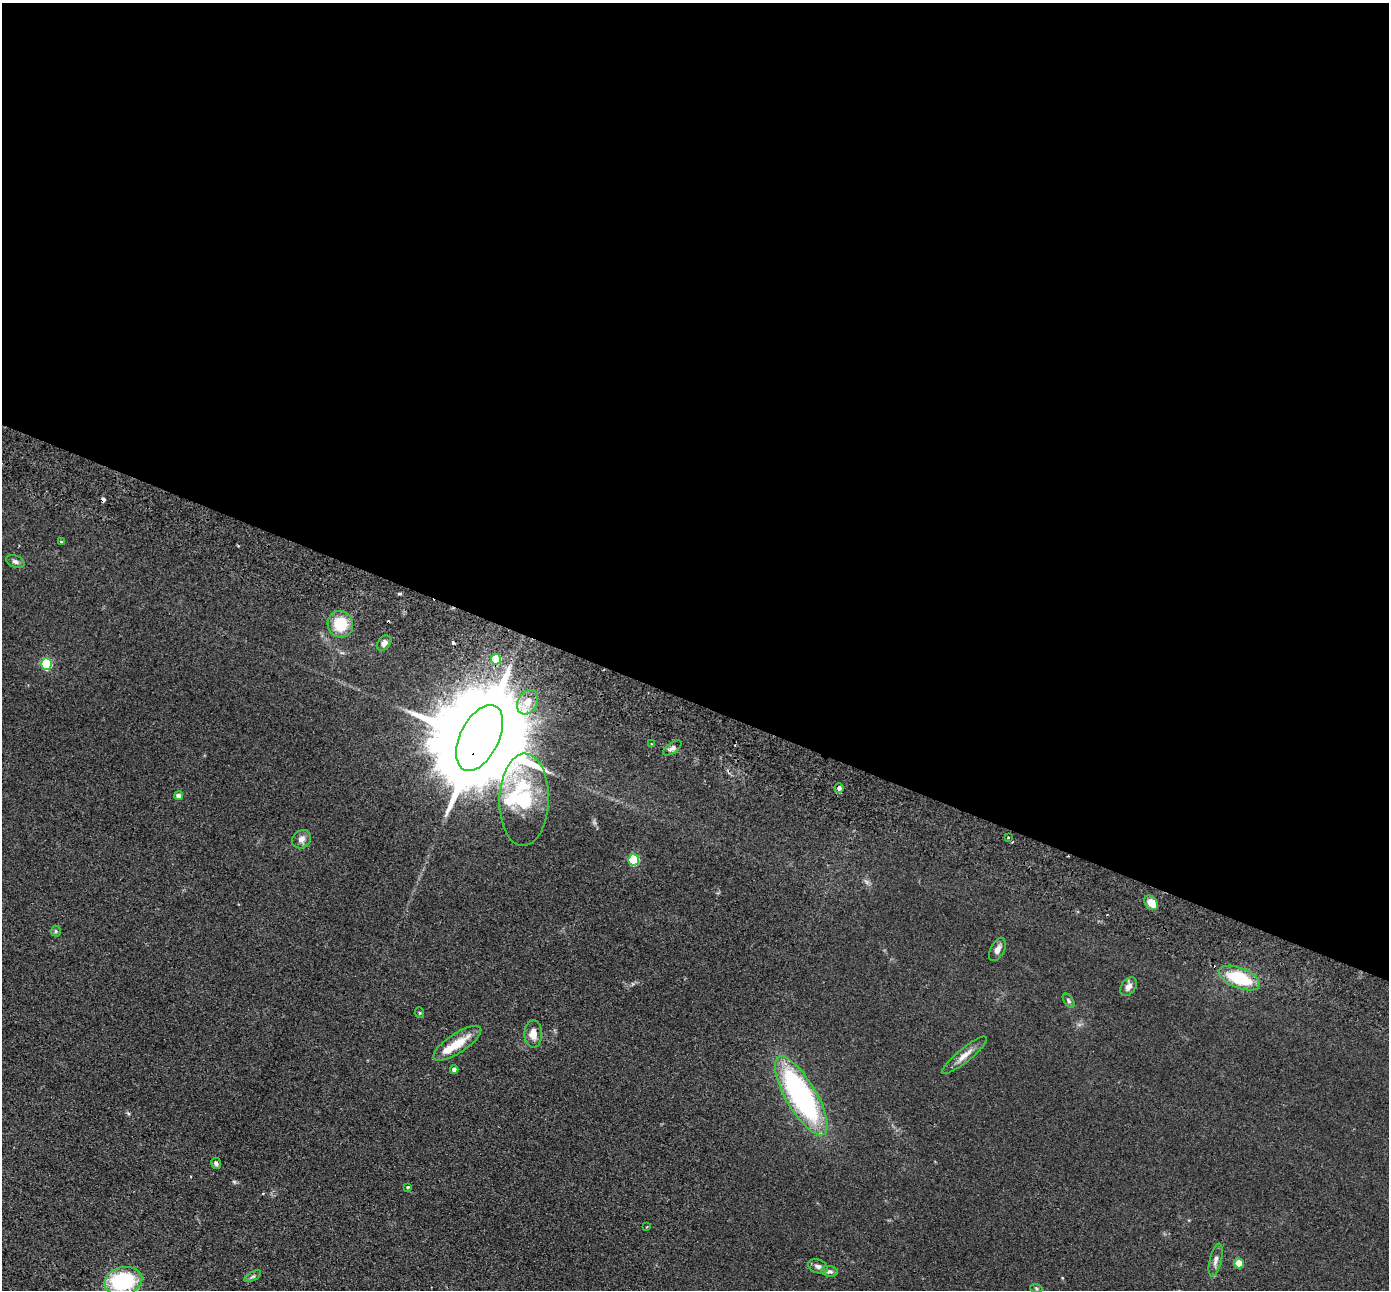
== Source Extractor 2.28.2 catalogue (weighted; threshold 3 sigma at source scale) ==
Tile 3 of 4 x 4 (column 3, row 1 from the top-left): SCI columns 2802-4188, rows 4191-5478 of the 5603 x 5672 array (HDU 1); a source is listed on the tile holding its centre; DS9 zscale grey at full resolution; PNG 1391 x 1292 px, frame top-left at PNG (2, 3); each listed source drawn as its Kron ellipse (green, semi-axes under 4 px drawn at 4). Shown black and unused: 54% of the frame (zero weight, under 2 of 3 exposures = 3% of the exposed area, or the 3 px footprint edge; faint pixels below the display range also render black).
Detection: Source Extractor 2.28.2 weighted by HDU 2 'WHT'; one run over the whole footprint, this tile lists its part. Background 0.0692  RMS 0.0096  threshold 0.0433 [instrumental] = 3 sigma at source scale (4.5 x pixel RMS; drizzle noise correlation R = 1.50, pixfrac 1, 0.05/0.05 arcsec/px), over >= 5 px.
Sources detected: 44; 4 cosmic-ray / hot-pixel residue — neither listed nor drawn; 2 inside a brighter listed object's ellipse — not listed separately; the other 38 listed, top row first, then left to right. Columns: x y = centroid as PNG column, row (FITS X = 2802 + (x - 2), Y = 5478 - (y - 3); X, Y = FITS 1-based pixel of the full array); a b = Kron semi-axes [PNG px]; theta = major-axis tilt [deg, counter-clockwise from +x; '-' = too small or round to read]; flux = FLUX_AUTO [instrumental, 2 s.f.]
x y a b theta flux
61 542 3 3 - 1
15 561 9 6 -22 2.9
340 624 13 13 - 28
384 643 8 6 50 4.4
496 659 5 5 - 32
47 664 6 5 - 88
528 702 13 9 60 11
480 738 35 19 63 25000
651 744 3 3 - 0.96
672 748 11 5 36 3
839 788 5 4 - 2.8
178 796 4 4 - 3.8
524 800 46 24 88 65
1008 838 3 2 - 1.7
302 839 10 8 38 5
634 860 5 5 - 62
1151 903 8 5 -49 13
56 931 5 5 - 1.4
997 949 12 7 61 4.5
1239 978 22 10 -22 46
1128 987 10 7 57 5
1069 1001 8 4 -54 1.6
420 1013 5 3 - 0.85
533 1034 14 9 89 8.5
457 1043 28 9 33 21
964 1055 28 6 39 8.9
454 1070 4 4 - 3
801 1096 45 15 -59 190
216 1163 5 5 - 2.1
408 1187 3 3 - 1
647 1227 3 2 - 1.1
1216 1260 17 6 76 4.7
1239 1263 5 5 - 20
818 1266 10 6 -17 3.6
830 1271 8 5 -6 2.5
253 1276 9 4 29 1.8
123 1281 19 14 14 81
1036 1288 6 4 -19 1.3
Overlapping masked pixels (flux is a lower limit): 1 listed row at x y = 480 738